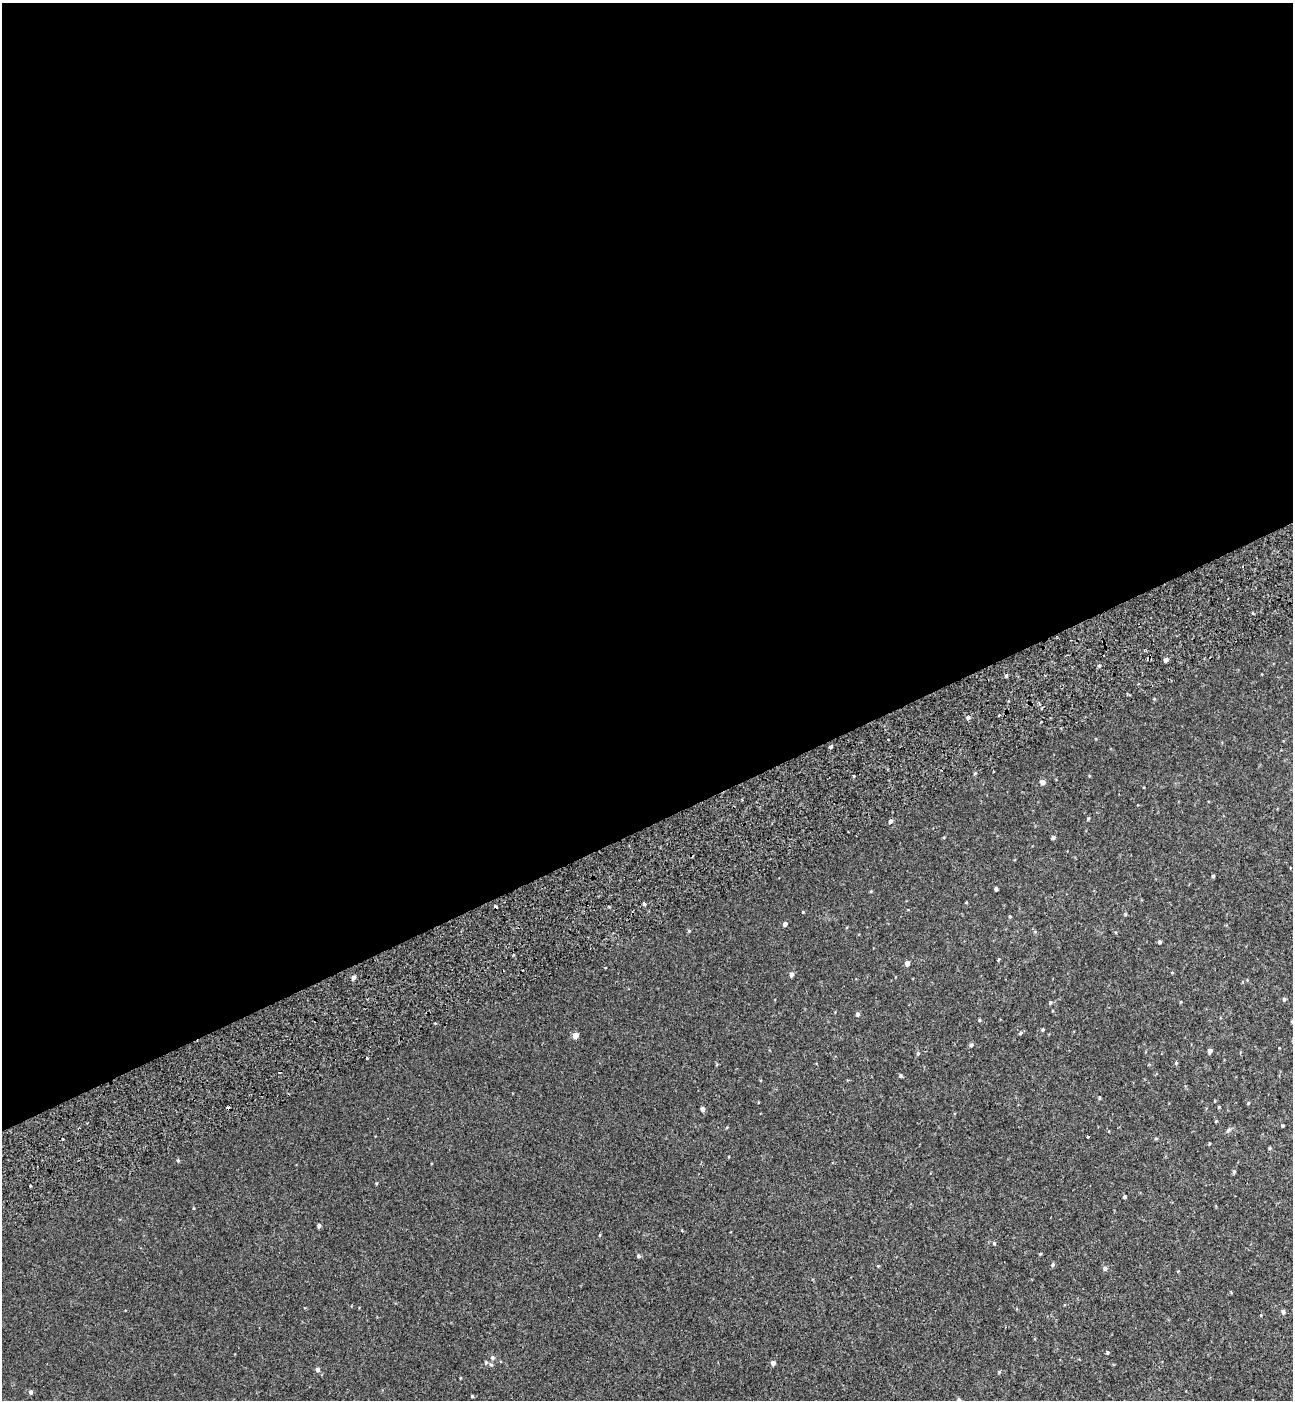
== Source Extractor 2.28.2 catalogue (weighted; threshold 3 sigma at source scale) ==
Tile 2 of 4 x 4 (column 2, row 1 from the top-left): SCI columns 1524-2814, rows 4296-5693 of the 5576 x 5797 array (HDU 1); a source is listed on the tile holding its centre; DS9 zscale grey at full resolution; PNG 1295 x 1402 px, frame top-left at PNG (2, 3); no overlay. Shown black and unused: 59% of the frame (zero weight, under 2 of 3 exposures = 6% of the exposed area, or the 3 px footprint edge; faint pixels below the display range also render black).
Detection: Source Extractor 2.28.2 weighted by HDU 2 'WHT'; one run over the whole footprint, this tile lists its part. Background 0.00339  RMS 0.0079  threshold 0.0356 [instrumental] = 3 sigma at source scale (4.5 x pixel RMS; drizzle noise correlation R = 1.50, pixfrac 1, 0.0396/0.0396 arcsec/px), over >= 5 px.
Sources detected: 68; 3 cosmic-ray / hot-pixel residue — not listed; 1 inside a brighter listed object's ellipse — not listed separately; the other 64 listed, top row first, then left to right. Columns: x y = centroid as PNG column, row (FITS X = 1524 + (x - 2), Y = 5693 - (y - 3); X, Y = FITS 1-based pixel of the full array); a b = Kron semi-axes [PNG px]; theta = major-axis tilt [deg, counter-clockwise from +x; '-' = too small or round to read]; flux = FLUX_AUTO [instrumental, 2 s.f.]
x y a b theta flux
1166 660 4 4 - 3.1
1099 666 4 4 - 0.96
1006 676 4 4 - 1.1
968 717 5 5 - 2
831 747 4 4 - 1.3
1043 782 5 5 - 3.9
1088 819 4 3 - 0.87
890 821 5 4 - 2.2
1053 837 5 4 - 1.6
1213 876 4 4 - 0.9
996 889 4 4 - 1.8
871 891 5 3 - 0.62
966 902 4 3 - 0.59
644 904 4 3 - 7.7
803 912 4 3 - 0.52
1125 914 5 4 - 0.82
1010 916 4 3 - 0.78
785 924 5 4 - 2.8
689 931 5 4 - 0.82
1159 942 4 4 - 1.5
998 960 5 3 - 0.76
907 963 4 4 - 4.8
791 974 5 4 - 2.5
353 977 5 4 - 3
1284 999 5 4 - 1.4
1050 1003 5 4 - 1.1
858 1014 5 4 - 1.9
1292 1021 4 4 - 0.82
1042 1029 5 4 - 0.85
1021 1033 4 3 - 2.3
575 1035 5 4 - 7.7
971 1045 5 5 - 1.5
1210 1051 4 4 - 2.8
918 1054 5 5 - 1.3
1176 1063 5 4 - 0.96
901 1075 5 4 - 1.1
1099 1097 4 3 - 0.83
1248 1103 4 4 - 0.79
703 1109 4 4 - 2.7
1283 1125 4 3 - 0.81
1228 1131 8 5 61 1.6
1088 1137 3 3 - 4.1
63 1139 3 3 - 1.8
1269 1148 5 3 - 0.77
178 1160 5 4 - 0.91
1234 1172 5 4 - 1.2
1125 1197 4 3 - 1.4
319 1226 4 4 - 1.8
994 1243 5 5 - 0.94
638 1256 5 4 - 1.2
1053 1265 6 5 - 1.2
1105 1268 6 5 - 2.1
1283 1312 5 5 - 2
1261 1315 5 3 - 0.57
1107 1352 5 4 - 0.81
493 1357 6 6 - 1.5
773 1363 5 4 - 3
491 1364 6 5 - 1.2
317 1369 6 5 - 2.1
999 1372 5 4 - 0.81
460 1378 4 3 - 0.53
31 1392 5 4 - 1.9
472 1396 4 4 - 0.78
959 1400 5 4 - 1.8
Isophote crosses this tile's border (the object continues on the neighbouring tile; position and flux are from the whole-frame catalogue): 2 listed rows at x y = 1292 1021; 959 1400